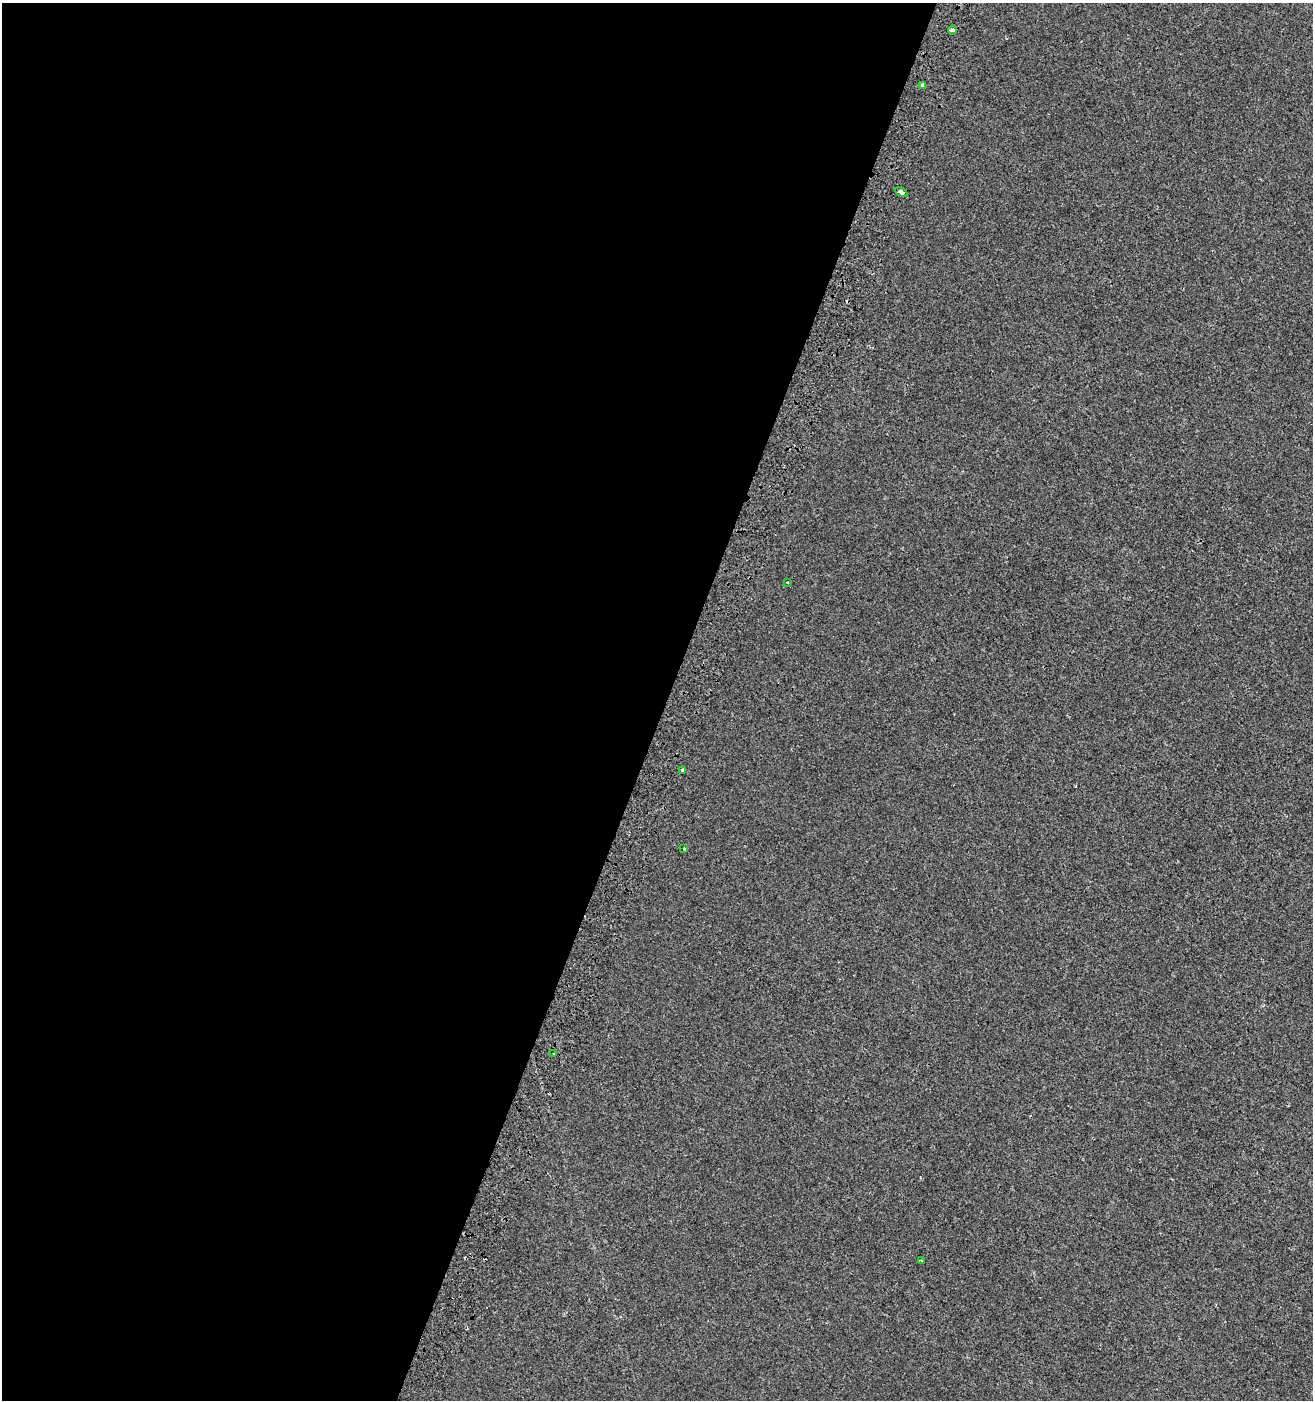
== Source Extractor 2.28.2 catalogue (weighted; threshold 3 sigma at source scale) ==
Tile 5 of 4 x 4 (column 1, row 2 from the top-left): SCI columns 313-1623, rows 2816-4213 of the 5803 x 5637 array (HDU 1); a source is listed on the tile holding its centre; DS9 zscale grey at full resolution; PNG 1315 x 1402 px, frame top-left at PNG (2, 3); each listed source drawn as its Kron ellipse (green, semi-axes under 4 px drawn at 4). Shown black and unused: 51% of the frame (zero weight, under 2 of 3 exposures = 2% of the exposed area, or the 3 px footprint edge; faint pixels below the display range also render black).
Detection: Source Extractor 2.28.2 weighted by HDU 2 'WHT'; one run over the whole footprint, this tile lists its part. Background -5.00e-04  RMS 0.0035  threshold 0.0157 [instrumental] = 3 sigma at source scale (4.5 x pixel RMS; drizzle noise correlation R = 1.50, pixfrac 1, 0.0396/0.0396 arcsec/px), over >= 5 px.
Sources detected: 10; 2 cosmic-ray / hot-pixel residue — neither listed nor drawn; the other 8 listed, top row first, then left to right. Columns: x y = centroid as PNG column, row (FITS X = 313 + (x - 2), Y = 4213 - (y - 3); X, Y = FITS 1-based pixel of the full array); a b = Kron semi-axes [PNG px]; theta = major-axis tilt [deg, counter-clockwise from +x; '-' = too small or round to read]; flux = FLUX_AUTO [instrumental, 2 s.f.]
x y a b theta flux
952 30 4 3 - 1.6
923 85 3 3 - 2.1
901 192 6 3 -29 4.1
787 583 3 2 - 0.36
682 770 4 3 - 2.2
684 849 3 3 - 0.27
554 1054 3 3 - 0.77
921 1261 3 2 - 0.53